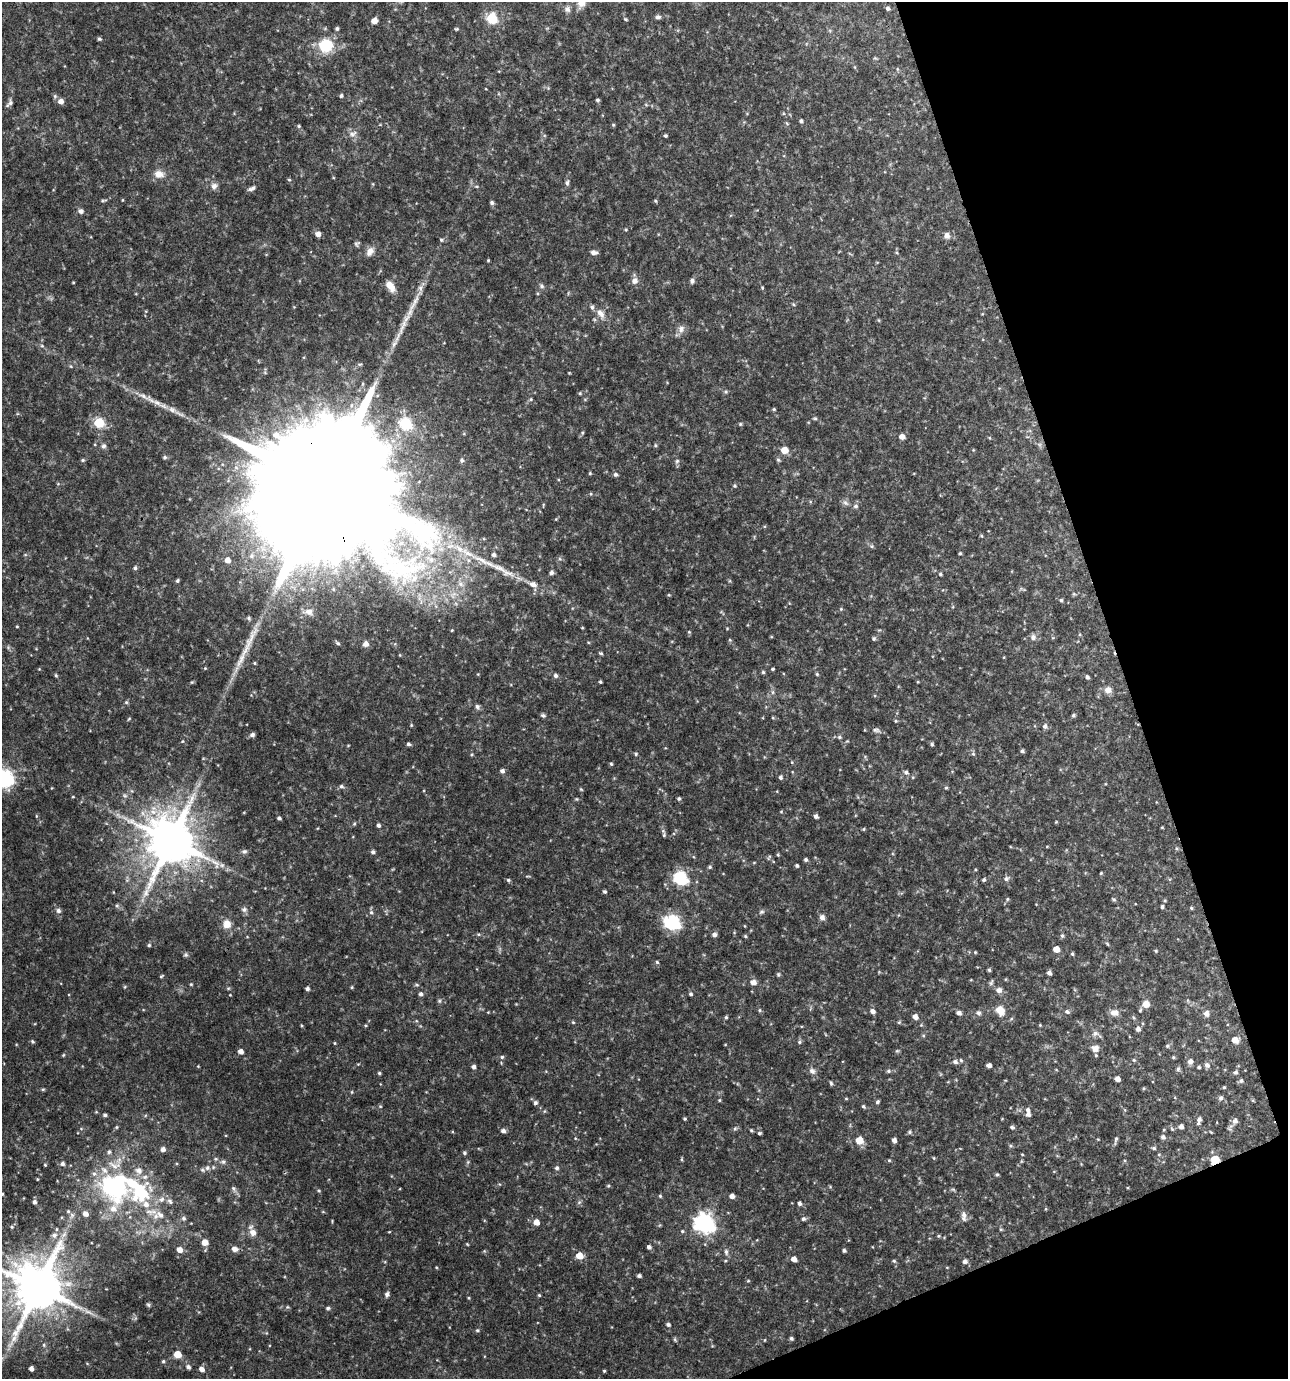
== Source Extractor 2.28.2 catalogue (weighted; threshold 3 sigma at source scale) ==
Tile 12 of 4 x 4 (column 4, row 3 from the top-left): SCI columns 3933-5218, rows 1379-2755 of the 5349 x 5509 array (HDU 1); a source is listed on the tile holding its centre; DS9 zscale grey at full resolution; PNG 1290 x 1381 px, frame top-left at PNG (2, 2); no overlay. Shown black and unused: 17% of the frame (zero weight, under 3 of 4 exposures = <1% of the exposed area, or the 3 px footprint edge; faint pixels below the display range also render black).
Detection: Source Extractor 2.28.2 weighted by HDU 2 'WHT'; one run over the whole footprint, this tile lists its part. Background 0.0481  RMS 0.0052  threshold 0.0234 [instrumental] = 3 sigma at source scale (4.5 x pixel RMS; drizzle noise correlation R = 1.50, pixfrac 1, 0.0396/0.0396 arcsec/px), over >= 5 px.
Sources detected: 404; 4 too faint to see at this stretch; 3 inside a brighter object's white glare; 3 long thin detections or spike segments (spike, bleed or trail) — not listed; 14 inside a brighter listed object's ellipse — not listed separately; the other 380 listed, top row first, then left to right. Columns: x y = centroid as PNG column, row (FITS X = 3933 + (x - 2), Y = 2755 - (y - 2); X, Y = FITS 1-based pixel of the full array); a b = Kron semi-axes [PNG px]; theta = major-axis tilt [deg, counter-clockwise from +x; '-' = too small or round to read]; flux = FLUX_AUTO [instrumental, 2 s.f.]
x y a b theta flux
581 3 12 9 73 4.9
888 8 5 4 - 1.2
567 9 8 7 - 2
658 17 5 5 - 1.6
492 18 6 6 - 39
625 19 5 4 - 0.61
374 21 5 4 - 4.3
337 29 4 4 - 0.89
457 29 5 4 - 0.62
99 39 5 4 - 0.88
326 45 18 17 - 16
897 69 5 3 - 0.53
55 96 6 5 - 0.95
341 96 5 4 - 1
597 100 4 3 - 0.99
61 101 6 5 - 3
9 103 11 5 48 1.6
801 121 5 4 - 1.1
613 125 5 4 - 0.61
299 126 5 4 - 0.68
353 134 12 8 20 2.8
665 136 4 4 - 0.81
159 174 12 9 -8 4.8
289 180 5 4 - 0.64
567 183 7 5 89 1.3
214 186 9 8 - 2.4
477 186 5 4 - 0.6
252 188 10 4 23 1.6
104 200 9 3 9 0.8
122 200 4 3 - 0.39
655 201 5 4 - 0.61
492 203 5 4 - 1.3
81 211 6 5 - 2
626 230 4 3 - 0.53
318 234 5 5 - 3.1
947 235 8 7 - 2.7
441 240 5 4 - 0.84
357 243 8 6 43 1.1
370 251 13 8 56 3.2
594 252 7 5 -4 2.2
488 260 3 3 - 0.49
635 281 9 8 - 2.7
692 281 5 5 - 1.7
73 282 3 3 - 0.43
390 286 13 7 -54 5.7
542 286 7 6 - 1.2
420 288 10 7 86 2.2
762 288 5 3 - 0.6
793 304 5 4 - 0.63
601 314 14 8 -56 4.2
681 329 11 9 72 2.8
42 346 6 5 - 0.89
71 366 6 4 -46 0.68
726 392 6 4 20 0.81
580 393 5 4 - 0.64
143 396 22 7 -21 4.9
531 399 5 4 - 0.61
774 409 4 3 - 0.67
172 410 13 8 -22 3.5
815 418 6 4 -7 0.74
99 423 6 5 - 34
405 423 7 6 - 53
740 424 5 4 - 0.68
582 433 5 4 - 0.62
902 437 5 5 - 3.4
655 445 5 4 - 0.74
104 446 7 6 - 1.5
784 450 5 5 - 8.4
165 457 6 5 - 1.1
83 460 5 4 - 0.76
462 460 6 5 - 1.2
778 460 6 5 - 0.91
677 461 6 6 - 1
590 473 5 4 - 0.6
615 474 6 5 - 1.3
734 486 5 5 - 0.82
327 488 66 29 -71 54000
845 503 10 6 -44 1.7
856 506 6 6 - 1.4
556 519 5 3 - 0.43
982 536 5 3 - 0.52
871 546 6 5 - 0.94
467 553 33 8 -29 13
960 553 4 4 - 0.67
494 555 5 5 - 1.6
252 556 10 8 77 3.8
430 559 20 11 -29 11
560 559 6 4 -18 0.77
227 560 6 5 - 4
135 568 5 5 - 1.1
551 572 6 5 - 1.2
940 574 5 4 - 0.78
177 581 4 3 - 0.81
461 584 9 8 - 3.1
533 584 10 6 -18 3.1
1074 594 5 5 - 0.71
669 595 4 4 - 0.55
1061 600 4 4 - 0.72
841 609 5 4 - 0.56
309 612 11 9 -10 3.4
249 618 6 5 - 0.92
17 626 3 3 - 0.47
582 628 4 3 - 0.44
727 628 4 4 - 0.47
689 632 5 4 - 0.56
1033 637 8 7 - 2.1
874 638 6 5 - 0.9
730 640 5 5 - 0.64
366 644 7 7 - 2.8
601 653 5 4 - 0.72
254 663 4 4 - 0.57
205 668 4 3 - 0.49
39 669 3 3 - 0.39
772 669 4 3 - 0.71
763 672 5 5 - 0.76
817 674 4 4 - 0.72
56 675 5 4 - 0.7
556 675 6 5 - 1.3
1087 677 5 4 - 1.2
192 682 5 4 - 0.56
600 682 3 3 - 0.7
918 682 5 3 - 0.45
1108 690 9 9 - 3.6
773 692 7 4 -90 1.1
126 702 5 4 - 0.82
477 707 7 6 - 1.3
543 715 6 5 - 1.1
1073 715 5 4 - 0.85
773 718 5 4 - 0.5
129 719 5 3 - 0.53
896 721 5 4 - 0.6
411 725 4 4 - 0.51
1045 726 6 6 - 1.8
876 730 12 6 -6 1.8
252 735 5 5 - 1.6
839 737 6 5 - 1
182 741 5 4 - 0.55
847 741 4 4 - 0.47
408 744 5 4 - 1
932 744 5 4 - 0.82
1022 751 4 4 - 1.1
636 754 5 4 - 0.74
973 754 5 5 - 0.84
471 755 5 3 - 0.54
792 762 5 3 - 0.46
611 764 5 4 - 0.7
502 771 5 5 - 1.7
906 772 7 6 - 1.5
780 777 5 5 - 1.2
5 778 15 14 - 37
341 786 6 5 - 1.2
946 788 4 4 - 0.68
581 789 5 4 - 0.55
125 795 8 5 -34 1.2
73 797 4 3 - 0.39
679 798 4 4 - 0.86
576 799 5 4 - 0.57
781 812 5 3 - 0.49
816 816 4 4 - 1.5
279 818 4 3 - 1.2
354 824 5 4 - 0.65
378 825 5 4 - 1.3
1162 827 4 3 - 0.4
864 829 5 4 - 0.58
664 835 6 5 - 0.83
171 841 14 13 - 3000
244 851 7 6 - 1.3
373 852 5 5 - 1.2
778 855 5 4 - 0.57
806 860 4 4 - 1.1
797 865 3 3 - 1
710 867 5 4 - 0.76
1101 873 3 3 - 0.58
527 876 7 3 5 0.53
680 878 18 14 -35 19
1006 878 9 6 23 1.5
508 880 5 4 - 0.86
984 880 5 4 - 0.87
605 892 5 4 - 0.84
1007 899 4 4 - 0.63
1113 899 5 4 - 0.85
117 906 6 5 - 1
1162 907 6 4 88 0.96
1191 908 5 4 - 0.65
244 909 7 7 - 1.6
58 911 6 6 - 1.7
371 912 6 5 - 1.1
761 912 7 6 - 1.1
822 917 7 6 - 2.2
672 922 7 6 - 120
227 924 11 10 - 5.1
745 926 4 3 - 0.37
478 934 5 3 - 0.66
714 934 5 5 - 1.7
745 936 4 4 - 0.6
1062 936 5 5 - 0.84
1107 944 7 3 -52 0.63
149 945 5 4 - 0.84
1056 949 5 5 - 5.6
1156 951 4 4 - 0.65
975 952 4 3 - 0.5
1072 954 4 4 - 0.78
186 955 7 5 43 0.96
657 962 4 4 - 0.76
989 970 5 4 - 0.82
1049 973 4 4 - 1.8
778 974 6 4 71 0.72
161 976 5 3 - 0.61
753 982 6 5 - 3.4
991 982 9 5 71 1.1
191 984 4 3 - 0.55
417 985 6 4 -19 0.7
125 987 5 3 - 0.54
352 987 4 4 - 0.54
228 988 5 4 - 0.62
307 989 4 4 - 1.5
999 990 7 6 - 2.8
421 994 5 5 - 1.4
691 994 4 4 - 0.96
230 995 3 3 - 0.34
439 1001 6 5 - 0.88
1146 1004 7 7 - 5.1
760 1010 5 4 - 0.76
1000 1010 11 9 -59 6.8
1140 1010 5 4 - 0.72
872 1011 5 5 - 2.3
1067 1012 6 5 - 1.4
959 1013 6 5 - 2.1
978 1013 8 7 - 1.7
1114 1013 11 7 -2 3.7
1206 1014 7 7 - 2.4
726 1017 4 4 - 0.74
915 1017 5 5 - 3
1134 1018 6 3 -70 0.65
573 1022 5 4 - 0.62
899 1022 6 4 44 0.67
301 1025 5 3 - 0.49
921 1025 4 4 - 0.54
1040 1025 4 4 - 0.47
1138 1029 5 5 - 1.9
1095 1033 9 7 -2 2
923 1036 5 4 - 0.63
1235 1040 6 5 - 5.8
32 1041 4 4 - 0.78
799 1042 6 5 - 0.94
335 1043 5 3 - 0.44
1167 1046 6 5 - 0.93
1095 1048 10 9 - 3.6
241 1051 5 4 - 2.9
897 1051 6 4 1 0.65
63 1055 4 4 - 0.51
502 1057 5 5 - 0.91
1173 1057 4 4 - 0.73
1134 1060 6 5 - 0.77
1190 1061 6 6 - 2.3
955 1062 6 5 - 1.8
989 1065 4 4 - 2.1
1207 1065 7 6 - 1.8
198 1066 3 3 - 0.37
473 1067 5 4 - 1.6
1199 1067 4 4 - 0.82
1178 1069 7 5 80 1.1
812 1071 9 7 -34 2.1
888 1071 6 5 - 0.88
1235 1072 5 5 - 1.2
379 1073 4 4 - 0.74
1117 1079 5 4 - 3.1
1241 1081 6 6 - 1.2
831 1083 6 4 -74 0.79
1224 1087 4 3 - 0.54
1144 1088 5 3 - 0.47
43 1089 5 4 - 0.61
352 1092 4 4 - 0.56
1221 1098 7 6 - 1.3
846 1099 5 3 - 0.49
719 1100 4 4 - 0.6
877 1102 5 5 - 0.9
535 1103 5 5 - 1.2
380 1106 5 5 - 0.62
863 1106 5 4 - 0.87
545 1111 6 3 70 0.54
1028 1114 6 5 - 1.8
105 1115 5 4 - 1.1
685 1119 3 3 - 0.72
1199 1119 7 5 69 2
1235 1121 7 6 - 2.4
1181 1126 5 5 - 2.1
116 1127 5 4 - 0.62
1012 1127 5 4 - 1.1
81 1129 5 3 - 0.53
735 1129 7 5 62 1
1172 1129 6 4 -46 0.72
751 1130 4 3 - 0.74
503 1131 5 5 - 1.9
910 1132 6 5 - 1
759 1133 5 4 - 0.82
1163 1137 6 5 - 1.5
575 1138 5 3 - 0.45
1116 1139 12 4 76 1.2
859 1140 5 5 - 11
894 1140 4 4 - 2.2
1154 1148 6 4 -15 0.86
163 1149 5 5 - 2.3
109 1152 6 5 - 1.1
464 1153 5 5 - 0.97
1022 1154 5 3 - 0.44
934 1158 5 4 - 0.55
682 1159 5 3 - 0.62
1215 1159 8 7 - 8.1
889 1160 5 4 - 0.58
223 1162 7 6 - 1.4
62 1164 5 5 - 1.4
45 1165 4 3 - 0.53
207 1168 8 7 - 2.3
557 1168 5 5 - 1.3
139 1170 9 8 - 3.5
94 1174 7 6 - 1.9
997 1174 4 4 - 0.81
37 1179 3 3 - 0.44
608 1186 4 4 - 0.62
118 1188 27 24 -35 77
233 1188 7 5 -71 1.2
953 1189 7 4 -2 0.7
319 1190 5 4 - 0.7
2 1194 4 3 - 0.67
660 1196 4 4 - 0.66
732 1196 5 4 - 2.7
162 1199 9 7 61 2.6
170 1201 10 6 -46 1.9
34 1202 5 5 - 1.5
579 1202 6 5 - 0.94
799 1203 5 4 - 1.5
146 1204 31 14 -50 17
68 1211 5 5 - 0.76
85 1214 5 5 - 3.1
964 1215 10 7 -78 2.5
184 1218 6 6 - 1.2
803 1219 5 5 - 1.3
536 1222 5 5 - 4.3
704 1223 8 7 - 250
12 1227 5 4 - 0.78
1001 1229 5 3 - 0.54
682 1231 5 5 - 0.77
253 1232 8 8 - 3.5
389 1232 4 3 - 0.37
54 1235 8 7 - 2.1
938 1236 5 4 - 0.67
205 1242 5 5 - 5.9
467 1244 4 3 - 0.47
649 1247 4 4 - 1.5
234 1249 6 5 - 3.4
179 1250 6 5 - 3.6
844 1250 4 4 - 1.2
726 1252 9 5 -83 1.6
579 1256 5 5 - 8.7
794 1259 5 4 - 3.2
894 1261 5 4 - 0.8
965 1261 5 5 - 1.8
436 1267 4 3 - 0.44
639 1276 4 4 - 1.1
748 1281 4 4 - 0.52
38 1288 14 13 - 3200
387 1294 6 5 - 1.7
539 1295 4 4 - 0.58
469 1298 4 4 - 0.53
148 1305 6 5 - 0.9
287 1307 5 5 - 0.69
328 1308 5 4 - 0.92
668 1325 5 4 - 1.3
477 1330 5 4 - 0.84
791 1338 4 4 - 1
675 1339 7 4 -71 0.72
765 1340 5 3 - 0.39
44 1345 6 5 - 0.95
177 1354 5 5 - 9.9
163 1361 5 5 - 0.88
188 1367 6 5 - 1.6
31 1368 4 4 - 2.2
202 1369 6 5 - 2.6
604 1371 3 3 - 0.58
Overlapping masked pixels (flux is a lower limit): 3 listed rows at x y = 327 488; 171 841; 1215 1159
Isophote crosses this tile's border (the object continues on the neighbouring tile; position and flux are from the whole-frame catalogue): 4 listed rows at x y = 581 3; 5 778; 2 1194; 38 1288